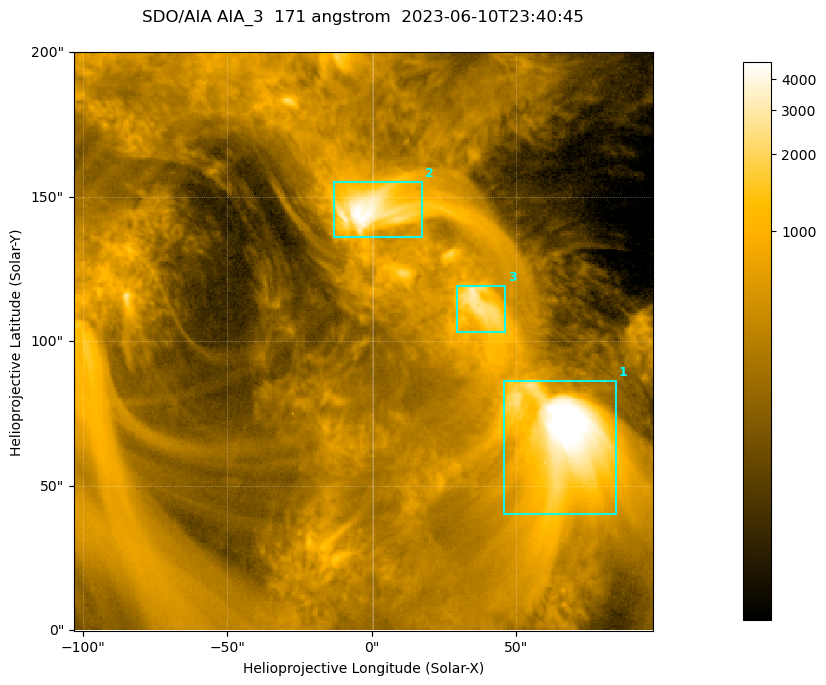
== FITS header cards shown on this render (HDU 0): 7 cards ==
TELESCOP= 'SDO/AIA '           / For AIA: SDO/AIA
INSTRUME= 'AIA_3   '           / For AIA: AIA_ATA1, AIA_ATA2, AIA_ATA3 or AIA_AT
WAVELNTH=                  171 / [angstrom] Wavelength
WAVEUNIT= 'angstrom'           / Wavelength unit: angstrom
DATE-OBS= '2023-06-10T23:40:45.350' / [ISO] Date when observation started; ISO 8
CTYPE1  = 'HPLN-TAN'           / CTYPE1; Typically HPLN
CTYPE2  = 'HPLT-TAN'           / CTYPE2; Typically HPLT

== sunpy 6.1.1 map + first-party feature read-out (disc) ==
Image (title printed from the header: SDO/AIA AIA_3  171 angstrom  2023-06-10T23:40:45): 334 x 334 px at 0.599 arcsec/px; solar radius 945 arcsec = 1577 px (partial field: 1.4% of the solar disc is inside the frame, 100% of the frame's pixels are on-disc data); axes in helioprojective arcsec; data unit not stated in the header (colour bar unlabelled)
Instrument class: DISC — disc imager (sunpy class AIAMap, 171 A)
Bright regions (active regions / flare kernels): reference = the on-disc median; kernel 3 px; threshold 5 sigma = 1087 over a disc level ~352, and >= 1.15x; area >= 111 px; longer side >= 4 px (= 2.4 arcsec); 3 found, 3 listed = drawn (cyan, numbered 1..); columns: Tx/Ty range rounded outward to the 2 arcsec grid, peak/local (2 s.f.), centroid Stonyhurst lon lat
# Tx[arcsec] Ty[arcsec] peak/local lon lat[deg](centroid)
1 44..86 40..86 19 +4 +4
2 -14..18 136..156 13 +0 +9
3 28..46 102..120 8.8 +2 +7